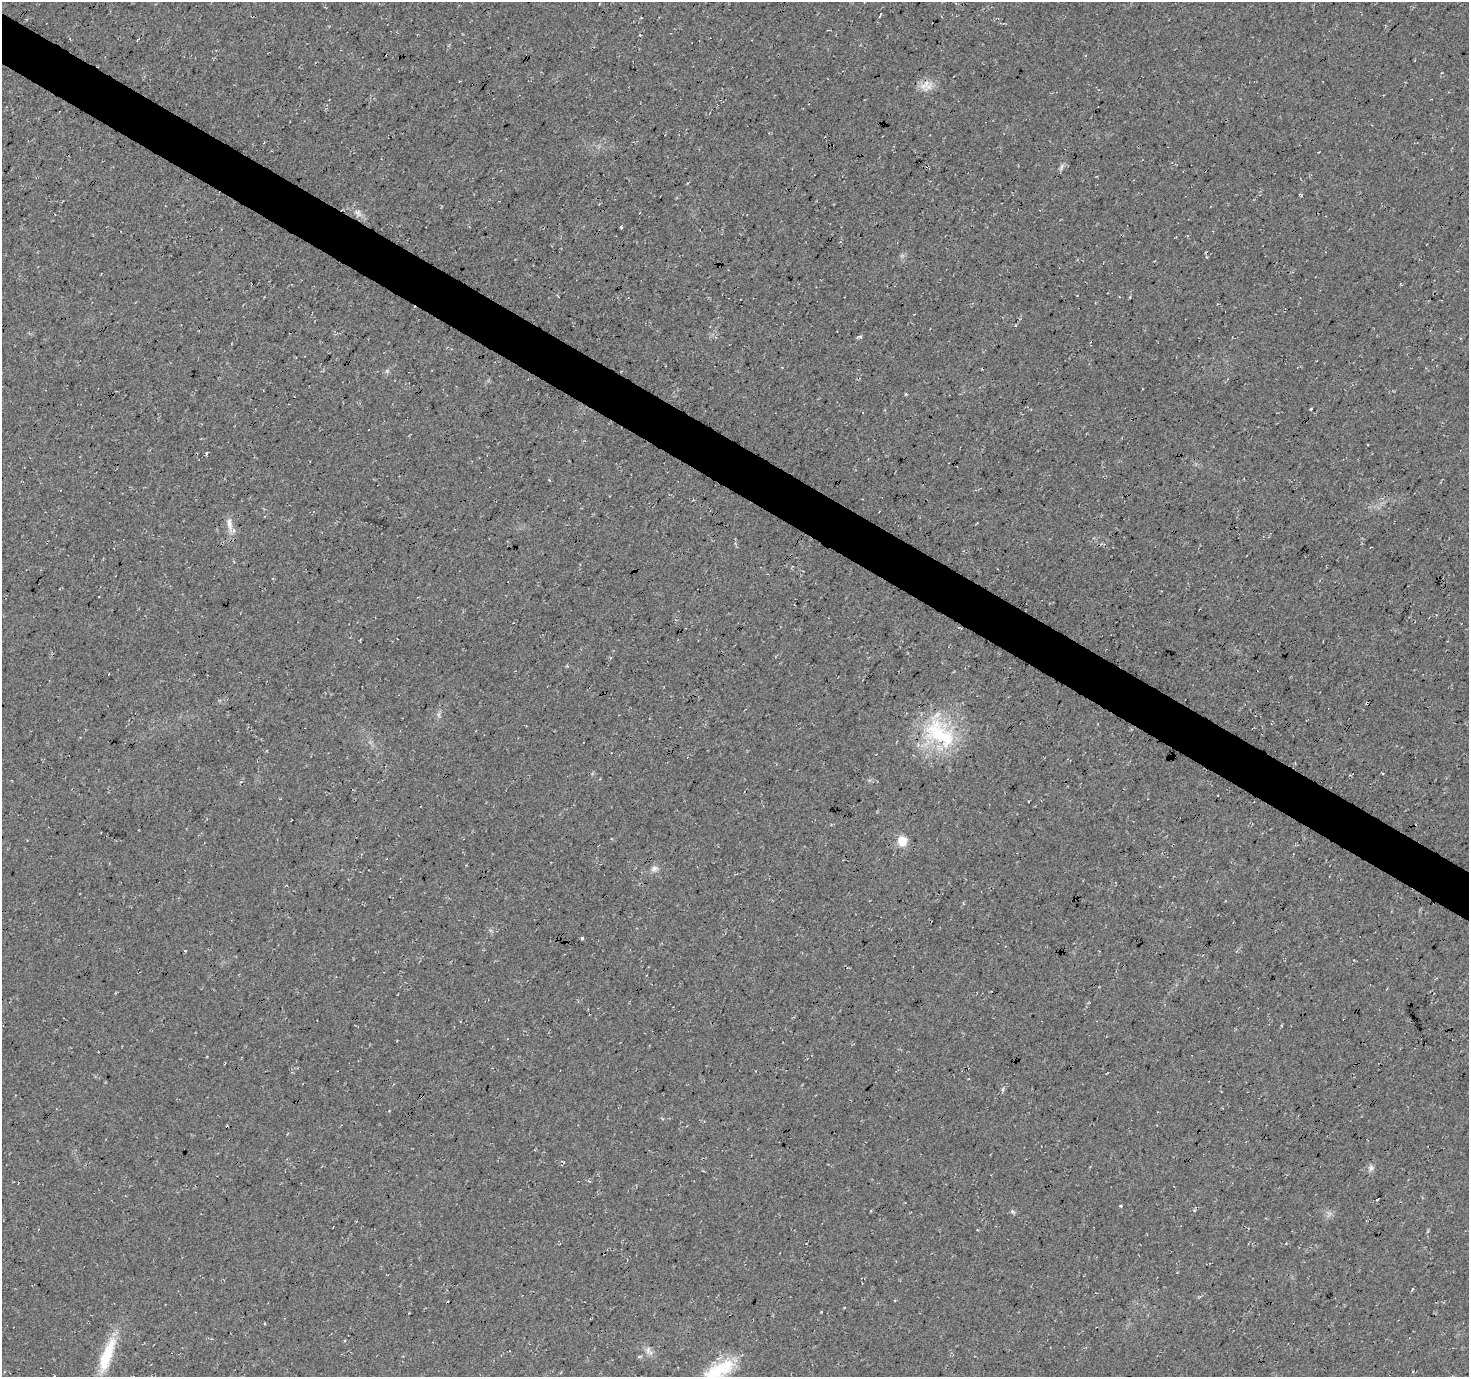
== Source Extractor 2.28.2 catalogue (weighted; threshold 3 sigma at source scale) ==
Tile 11 of 4 x 4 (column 3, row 3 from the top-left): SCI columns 2945-4411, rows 1639-3013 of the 5880 x 5952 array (HDU 1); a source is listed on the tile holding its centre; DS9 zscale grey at full resolution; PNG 1471 x 1379 px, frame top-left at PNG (2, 2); no overlay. Shown black and unused: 4% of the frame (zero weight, under 3 of 4 exposures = <1% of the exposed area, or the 3 px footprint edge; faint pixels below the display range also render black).
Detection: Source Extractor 2.28.2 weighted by HDU 2 'WHT'; one run over the whole footprint, this tile lists its part. Background 0.0149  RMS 0.005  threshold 0.0226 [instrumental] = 3 sigma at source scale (4.5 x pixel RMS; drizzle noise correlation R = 1.50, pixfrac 1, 0.0396/0.0396 arcsec/px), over >= 5 px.
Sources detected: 24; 1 cosmic-ray / hot-pixel residue — not listed; the other 23 listed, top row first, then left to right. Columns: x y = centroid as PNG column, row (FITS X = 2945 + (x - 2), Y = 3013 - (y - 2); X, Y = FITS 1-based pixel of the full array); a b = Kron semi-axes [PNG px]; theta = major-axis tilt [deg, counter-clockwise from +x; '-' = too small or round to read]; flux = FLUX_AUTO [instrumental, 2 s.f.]
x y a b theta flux
880 14 5 2 - 0.64
925 85 17 12 43 5.1
1061 167 11 5 67 1.3
358 213 9 6 83 1.7
621 227 5 3 - 0.46
861 337 5 4 - 1
387 371 5 5 - 0.81
206 453 3 3 - 1.6
229 524 21 7 -83 4.1
793 566 3 2 - 0.62
610 658 5 3 - 0.45
439 715 7 4 -72 0.92
939 733 52 30 -41 40
902 841 9 8 - 8
654 868 11 7 26 2.1
1371 1168 9 6 75 1.6
1377 1199 4 3 - 1.9
1120 1206 3 3 - 0.54
1013 1212 7 4 -31 0.77
1412 1290 5 2 - 0.57
648 1350 11 6 -88 2.2
107 1355 50 12 70 20
719 1370 45 17 29 24
Isophote crosses this tile's border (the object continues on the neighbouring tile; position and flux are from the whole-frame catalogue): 1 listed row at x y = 719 1370